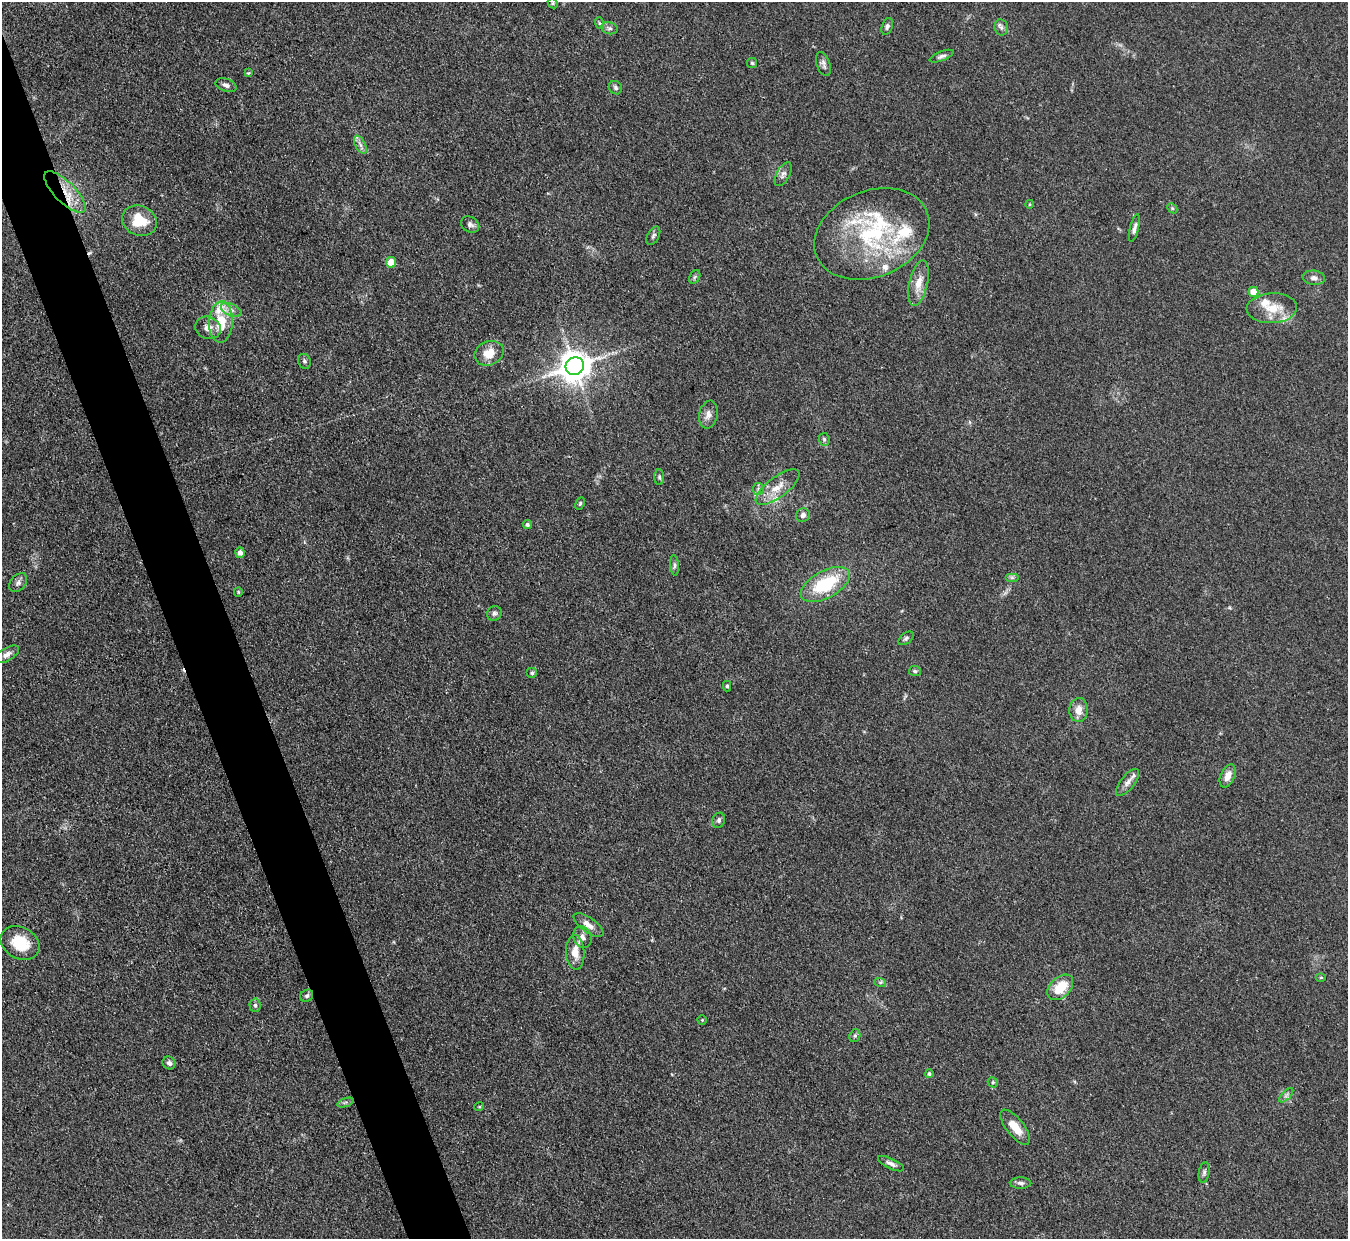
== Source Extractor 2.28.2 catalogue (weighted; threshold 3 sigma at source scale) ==
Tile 11 of 4 x 4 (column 3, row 3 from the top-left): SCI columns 2693-4038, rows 1512-2748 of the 5386 x 5371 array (HDU 1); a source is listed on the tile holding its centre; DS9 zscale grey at full resolution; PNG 1350 x 1241 px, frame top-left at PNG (2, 2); each listed source drawn as its Kron ellipse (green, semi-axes under 4 px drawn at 4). Shown black and unused: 4% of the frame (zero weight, under 3 of 4 exposures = <1% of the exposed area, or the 3 px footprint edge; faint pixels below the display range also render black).
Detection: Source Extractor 2.28.2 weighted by HDU 2 'WHT'; one run over the whole footprint, this tile lists its part. Background 0.111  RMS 0.0066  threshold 0.0298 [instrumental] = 3 sigma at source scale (4.5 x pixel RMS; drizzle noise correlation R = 1.50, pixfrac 1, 0.05/0.05 arcsec/px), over >= 5 px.
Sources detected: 87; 1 cosmic-ray / hot-pixel residue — neither listed nor drawn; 8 inside a brighter listed object's ellipse — not listed separately; the other 78 listed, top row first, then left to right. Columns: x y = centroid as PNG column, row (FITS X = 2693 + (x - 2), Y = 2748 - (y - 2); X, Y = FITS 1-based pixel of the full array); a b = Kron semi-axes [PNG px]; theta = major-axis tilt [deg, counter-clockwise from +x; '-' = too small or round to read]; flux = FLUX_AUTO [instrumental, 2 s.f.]
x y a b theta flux
553 3 5 4 - 0.86
599 23 6 4 -71 0.87
887 26 9 5 73 1.9
1001 27 8 6 -81 2
609 28 8 6 -14 1.7
942 56 13 4 21 2.1
752 63 5 5 - 1
823 64 12 6 -71 2.4
248 73 4 4 - 0.69
226 85 11 6 -17 2.2
615 88 7 6 - 1.6
360 145 10 5 -63 2.6
783 174 13 6 62 2.9
65 192 27 10 -45 16
1030 204 4 3 - 0.62
1172 208 6 4 -45 0.94
140 221 18 15 -24 19
470 224 10 7 -33 2.3
1134 228 14 4 76 2.7
872 234 59 43 22 88
653 236 10 5 61 1.7
391 262 5 5 - 14
695 277 7 5 59 1.2
1314 278 11 7 -7 2.7
919 283 23 9 77 9.4
1254 292 5 5 - 13
1272 308 25 15 3 15
231 310 11 5 -25 2.9
221 322 21 12 86 17
208 328 13 11 -25 5.4
489 353 15 12 23 11
304 361 7 6 - 1.4
575 366 9 8 - 1200
708 415 14 9 78 4.5
824 439 6 5 - 1.3
659 477 8 5 -86 1.3
777 487 26 10 37 11
758 489 6 5 - 1.3
580 503 6 4 64 0.94
803 515 7 6 - 2.4
527 525 5 4 - 1.4
240 553 5 5 - 3.3
674 565 10 4 -86 1.6
1012 578 7 4 0 1.3
18 583 11 7 50 2.6
825 585 27 13 28 38
238 592 5 4 - 0.68
494 613 8 7 - 1.9
906 638 8 5 38 1.4
7 654 13 6 30 3.7
915 671 6 5 - 1.1
532 673 5 5 - 1.1
727 686 5 4 - 1.2
1079 710 12 9 87 6.5
1228 776 12 7 66 6.1
1128 782 16 7 52 3.7
719 820 8 6 68 1.6
588 925 17 7 -36 4.8
582 937 11 8 -67 3.6
20 943 20 15 -29 20
575 952 17 9 -87 8.9
1321 978 5 3 - 0.73
880 982 6 4 -17 0.91
1060 987 15 10 44 17
307 996 7 5 36 1.6
255 1005 6 5 - 1.5
702 1020 4 4 - 0.65
855 1036 6 5 - 1.5
169 1063 7 6 - 2
929 1074 4 4 - 1.1
993 1082 5 4 - 0.94
1286 1095 9 3 45 1.4
346 1102 9 4 19 1.4
479 1107 5 3 - 0.63
1015 1127 21 8 -51 10
891 1164 14 5 -26 2.9
1204 1172 10 5 80 1.6
1021 1183 11 5 -1 2.1
Overlapping masked pixels (flux is a lower limit): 1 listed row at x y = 65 192